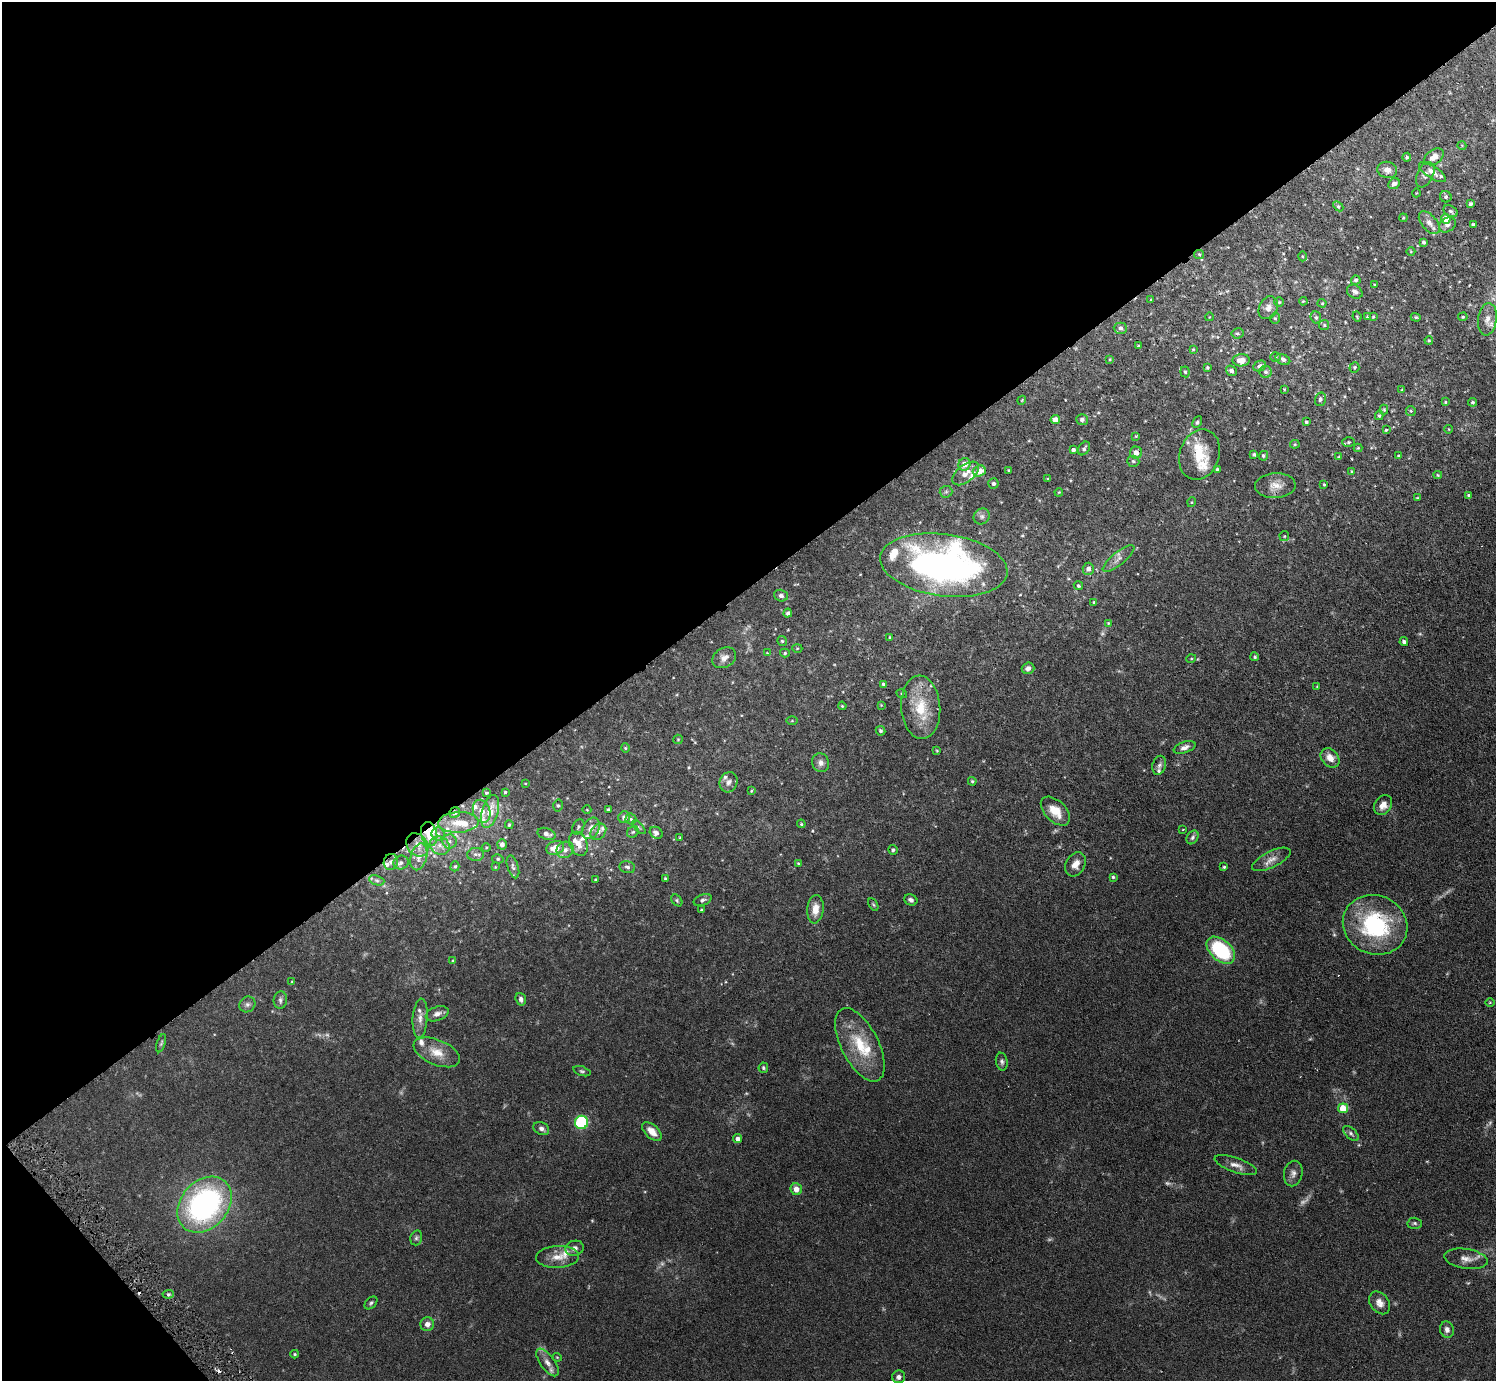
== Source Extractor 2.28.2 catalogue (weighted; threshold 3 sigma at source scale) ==
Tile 5 of 4 x 4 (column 1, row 2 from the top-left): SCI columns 1-1494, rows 3055-4433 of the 5977 x 5967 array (HDU 1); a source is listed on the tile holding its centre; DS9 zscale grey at full resolution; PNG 1498 x 1383 px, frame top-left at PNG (2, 2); each listed source drawn as its Kron ellipse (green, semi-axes under 4 px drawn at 4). Shown black and unused: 44% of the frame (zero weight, under 3 of 6 exposures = <1% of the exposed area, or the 3 px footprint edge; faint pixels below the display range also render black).
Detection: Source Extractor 2.28.2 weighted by HDU 2 'WHT'; one run over the whole footprint, this tile lists its part. Background 0.123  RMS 0.005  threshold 0.0202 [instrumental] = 3 sigma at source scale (4.09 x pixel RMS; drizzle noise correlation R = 1.36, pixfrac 0.8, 0.05/0.05 arcsec/px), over >= 5 px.
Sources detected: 278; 11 too faint to see at this stretch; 4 cosmic-ray / hot-pixel residue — neither listed nor drawn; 27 inside a brighter listed object's ellipse — not listed separately; the other 236 listed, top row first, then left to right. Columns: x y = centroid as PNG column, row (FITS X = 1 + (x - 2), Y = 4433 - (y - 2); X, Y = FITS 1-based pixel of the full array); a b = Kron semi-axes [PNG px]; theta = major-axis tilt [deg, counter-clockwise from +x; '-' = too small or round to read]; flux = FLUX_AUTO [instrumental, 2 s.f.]
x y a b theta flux
1462 146 4 3 - 0.32
1407 157 4 4 - 0.6
1434 157 11 7 35 3.2
1387 170 10 8 -16 3
1432 172 15 6 -33 2.9
1425 175 13 8 64 2
1394 184 6 5 - 1.9
1416 193 4 3 - 0.31
1446 197 6 5 - 0.99
1471 204 4 3 - 0.93
1338 206 6 4 -45 0.69
1450 211 7 5 -30 1.2
1403 218 4 3 - 0.37
1446 219 5 5 - 9.4
1429 223 13 7 -50 2.8
1447 225 9 7 34 1.7
1473 225 3 3 - 1.1
1423 242 3 3 - 0.83
1411 252 4 3 - 0.35
1199 254 5 4 - 0.53
1302 256 5 3 - 0.45
1356 280 5 4 - 0.93
1374 285 4 2 - 0.35
1355 292 8 6 -32 1.5
1151 299 3 3 - 0.48
1303 301 4 3 - 0.42
1279 302 5 4 - 0.5
1322 303 4 4 - 0.39
1268 308 12 9 63 2.8
1367 316 3 3 - 0.38
1209 317 4 3 - 0.24
1316 317 6 5 - 1
1357 317 5 3 - 0.48
1373 317 4 3 - 0.45
1416 317 5 4 - 0.56
1463 317 5 4 - 0.55
1275 318 5 5 - 0.69
1487 319 16 9 83 3.6
1324 325 5 5 - 0.59
1120 328 6 5 - 1.2
1237 333 6 5 - 0.69
1429 340 4 3 - 0.48
1138 346 3 3 - 0.5
1193 350 4 4 - 0.42
1276 357 5 4 - 0.53
1110 359 4 3 - 0.38
1283 359 8 5 -25 1.2
1241 360 8 6 2 4.4
1260 366 6 5 - 1.8
1354 367 5 5 - 0.63
1207 368 3 3 - 0.64
1231 371 6 5 - 1.3
1185 372 5 4 - 0.6
1266 372 6 6 - 1.1
1284 389 3 3 - 0.32
1402 390 4 3 - 0.38
1320 399 7 5 73 1
1022 400 4 3 - 0.37
1445 402 4 3 - 0.52
1472 402 4 4 - 0.76
1384 409 5 4 - 0.52
1411 411 5 4 - 0.52
1379 416 4 4 - 0.71
1055 420 5 4 - 3.4
1082 420 6 5 - 1.2
1197 422 6 4 62 0.73
1306 422 3 3 - 0.73
1449 429 4 3 - 0.28
1386 430 3 3 - 0.5
1136 436 4 4 - 0.45
1349 442 6 5 - 0.78
1295 444 4 4 - 0.49
1084 448 7 5 55 0.92
1358 448 4 4 - 0.4
1073 450 4 3 - 1.1
1136 453 6 6 - 2.8
1254 454 4 3 - 0.75
1199 455 26 20 71 11
1263 456 5 4 - 0.71
1399 456 4 3 - 0.59
1339 457 4 4 - 0.48
1133 461 6 5 - 0.89
964 464 6 6 - 3.9
1217 469 3 3 - 0.62
1009 470 3 3 - 0.45
979 471 6 5 - 4.6
1352 471 4 3 - 0.31
965 473 15 8 38 4.6
1438 475 4 4 - 0.48
1048 479 3 3 - 0.45
993 484 5 5 - 1.2
1324 484 3 2 - 0.44
1275 486 20 12 3 5.1
946 492 6 6 - 0.91
1059 492 4 3 - 0.35
1469 495 4 3 - 0.68
1417 498 4 3 - 0.38
1192 502 5 3 - 0.36
982 516 8 7 - 1.5
1284 536 5 4 - 0.51
1119 558 19 6 39 2.4
944 565 64 31 -7 190
1088 569 6 5 - 1.8
1078 586 5 4 - 0.63
781 596 7 5 -18 1.4
1094 602 3 3 - 0.52
788 613 4 4 - 0.94
1108 623 4 3 - 0.44
890 637 3 3 - 0.38
782 641 5 5 - 0.57
1404 642 4 4 - 1.2
797 648 5 3 - 0.41
767 653 3 3 - 0.27
785 653 5 4 - 0.61
1255 657 4 4 - 0.62
724 658 13 9 31 2.9
1191 659 5 3 - 0.37
1028 668 6 5 - 1.9
884 684 4 3 - 0.9
1317 686 4 3 - 0.31
902 694 5 3 - 0.43
881 705 4 4 - 0.31
842 706 4 3 - 0.45
921 707 32 19 -86 15
792 721 5 4 - 0.47
880 731 5 4 - 0.85
678 739 5 4 - 0.44
1185 747 11 5 18 1.9
625 748 4 4 - 0.48
937 751 3 3 - 0.36
1330 758 11 8 -47 4.1
821 763 9 8 - 2.1
1159 765 10 6 75 1.4
972 781 4 4 - 0.53
728 782 10 8 67 2.2
525 783 4 2 - 0.29
751 791 3 3 - 0.38
505 792 3 3 - 0.56
486 793 4 3 - 0.58
558 805 6 5 - 0.69
1383 805 11 8 57 3.3
587 810 4 3 - 0.31
608 810 4 3 - 0.9
482 811 12 8 -70 3.8
490 811 17 8 75 7.1
1055 811 17 10 -44 7.4
455 813 6 5 - 1.3
624 817 6 6 - 2.1
631 819 5 5 - 0.75
458 822 20 10 3 6.1
801 824 4 3 - 0.45
509 825 4 4 - 0.64
578 827 8 5 64 0.95
639 827 8 3 -45 0.7
591 828 11 8 59 3.4
1183 829 3 2 - 0.28
598 832 9 6 49 1.8
633 832 6 5 - 0.94
656 833 7 5 -36 1.5
429 834 12 8 -77 9.3
438 834 6 6 - 1.2
546 834 9 5 -17 2.2
680 837 4 2 - 0.3
1192 837 7 5 58 0.97
449 841 7 7 - 1.5
502 844 5 5 - 1.9
578 844 12 8 -68 4.3
417 845 12 10 -49 4.2
440 846 10 8 -36 2.9
486 848 4 3 - 0.37
555 848 9 7 19 6.4
565 850 9 7 37 2.4
893 850 5 5 - 0.88
475 854 8 6 0 1.4
419 857 14 8 75 3.5
498 859 5 4 - 0.69
1271 859 21 8 26 3.5
391 862 8 7 - 1.7
401 863 8 7 - 1.3
798 864 3 3 - 0.5
1075 864 13 9 61 4
455 866 5 4 - 0.6
495 867 3 3 - 0.34
513 867 12 5 -72 1.3
627 867 8 6 -16 1.3
1224 867 4 4 - 0.58
1113 877 3 3 - 0.61
665 878 3 3 - 0.58
377 880 8 5 -19 1.1
596 880 3 3 - 0.66
677 900 6 4 -51 0.65
703 900 9 5 22 1.2
911 900 7 5 -23 1.6
873 904 7 4 -59 0.6
815 909 14 8 84 4.9
701 910 3 3 - 0.53
1375 925 33 29 -22 47
1221 950 16 10 -42 32
453 961 4 3 - 0.41
292 982 4 3 - 0.33
521 999 6 5 - 1.6
280 1000 9 6 83 1.3
1490 1003 5 3 - 0.37
247 1004 8 7 - 1.5
437 1014 12 7 19 2.1
420 1018 19 7 86 3.3
161 1043 9 4 72 0.77
860 1045 40 18 -63 19
437 1052 24 12 -23 7.3
1002 1062 9 6 -79 1.2
763 1068 5 4 - 0.65
582 1071 9 4 -18 0.86
1343 1108 5 5 - 8.4
581 1122 6 6 - 34
541 1129 8 6 -28 1.5
652 1132 12 6 -44 4.6
1351 1133 9 5 -42 1.1
738 1139 4 4 - 1.8
1236 1165 22 7 -19 3.3
1293 1173 13 9 78 2.2
796 1189 6 5 - 3.4
205 1205 31 23 48 98
1415 1223 7 5 -2 0.81
416 1238 8 5 75 0.95
574 1248 9 7 18 1.8
557 1257 21 11 3 5.6
1466 1259 22 10 -9 4
168 1294 5 4 - 0.71
371 1303 7 5 45 0.82
1380 1303 12 9 -53 3.1
427 1324 7 7 - 2.4
1447 1329 8 7 - 1.9
295 1354 4 3 - 0.53
557 1357 4 3 - 0.35
547 1362 16 7 -54 2.8
899 1377 6 6 - 1.7
Overlapping masked pixels (flux is a lower limit): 2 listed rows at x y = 455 813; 429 834